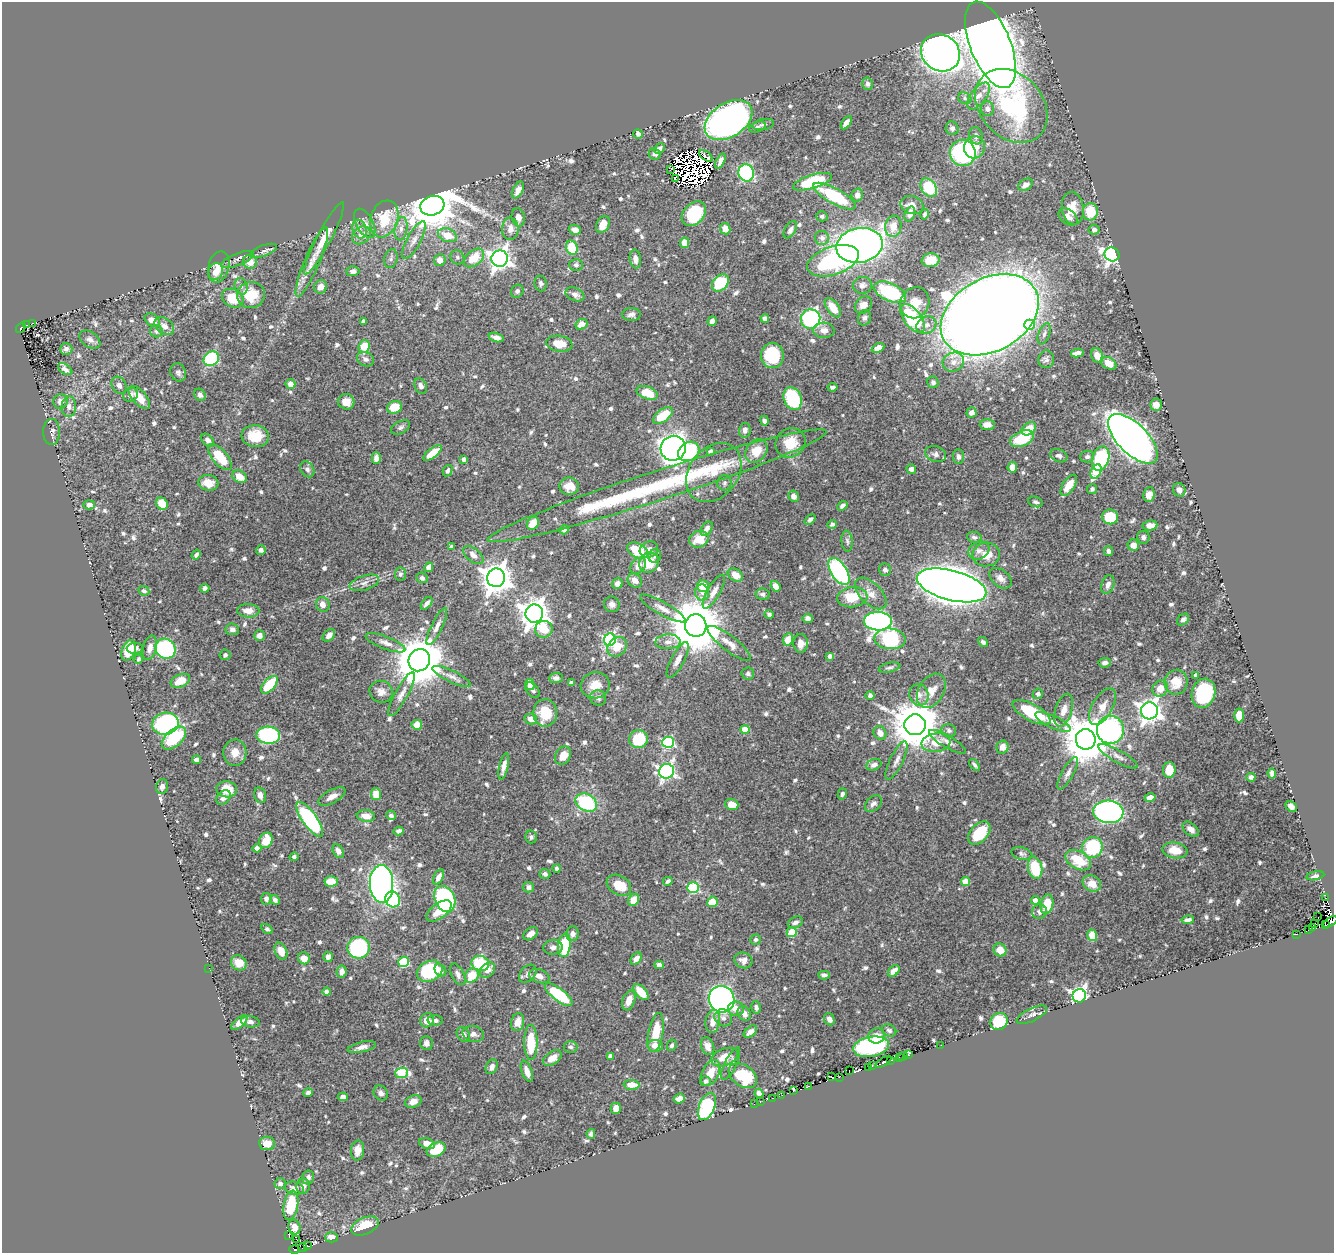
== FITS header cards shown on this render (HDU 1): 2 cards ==
NAXIS1  =                 1332
NAXIS2  =                 1251

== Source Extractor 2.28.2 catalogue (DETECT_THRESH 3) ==
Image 1332 x 1251 px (HDU 1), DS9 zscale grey, 1 PNG px = 1 image px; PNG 1336 x 1255 px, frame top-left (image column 1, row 1251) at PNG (2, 2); each listed source drawn as its Kron ellipse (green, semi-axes under 4 px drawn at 4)
Background 0.468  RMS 0.0068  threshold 0.0205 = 3 sigma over >= 5 px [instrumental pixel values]
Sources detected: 843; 30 with non-positive FLUX_AUTO (blend fragments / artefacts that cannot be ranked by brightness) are neither listed nor drawn; of the other 813, the 500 brightest by FLUX_AUTO listed and drawn (313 fainter detections omitted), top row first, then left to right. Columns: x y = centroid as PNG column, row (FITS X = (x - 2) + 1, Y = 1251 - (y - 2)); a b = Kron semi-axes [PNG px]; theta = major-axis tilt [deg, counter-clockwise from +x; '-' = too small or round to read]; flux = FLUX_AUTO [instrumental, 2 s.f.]
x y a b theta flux
990 45 46 20 -68 1500
941 53 20 18 -33 390
868 84 6 5 - 1.3
979 96 16 7 53 4.3
965 98 7 5 -25 1.1
1011 106 41 31 -47 70
987 109 7 6 - 2.2
728 120 26 17 32 280
846 123 7 4 55 3
763 124 11 5 10 1.3
757 127 8 5 21 1.2
952 128 7 6 - 1.4
638 134 5 4 - 1.4
976 136 9 6 -70 1.9
974 147 11 10 - 7
659 149 6 4 45 2
963 153 13 12 - 73
655 154 6 5 - 1.3
706 156 8 2 -35 1.5
720 161 8 4 64 2.3
670 170 3 2 - 1.2
746 173 8 7 - 56
675 178 3 3 - 1.7
812 182 20 7 17 31
1026 185 8 5 30 2.3
929 188 10 7 -56 17
518 190 9 5 61 3.9
857 195 6 5 - 2.6
834 196 24 7 -28 30
912 205 12 8 -18 3.9
432 206 12 9 16 1700
1073 208 16 11 -82 6.1
1090 212 8 7 - 12
694 214 14 10 48 26
910 214 8 5 70 3.3
924 214 5 4 - 1.2
822 216 5 5 - 1.2
518 217 9 6 -78 2.9
1068 217 11 7 -37 2.9
384 219 19 13 71 16
365 223 16 8 -61 3.6
603 224 9 6 64 5.8
893 226 11 8 82 6.1
360 229 10 7 -70 2.1
401 229 12 6 82 2.5
510 229 11 8 89 3.5
725 229 6 5 - 4.2
575 230 6 5 - 2.9
790 230 9 5 59 2
1094 230 5 5 - 1.7
361 235 10 7 40 4.6
447 235 10 6 -20 8.3
324 238 41 7 62 8.4
822 238 7 7 - 2.2
414 240 21 7 62 3.9
685 243 5 4 - 5.5
860 245 23 17 10 280
572 248 7 5 -69 14
264 251 14 5 20 1.4
1112 254 8 6 -23 160
457 257 7 6 - 1.2
474 258 11 7 39 12
237 259 17 6 21 1.6
391 259 10 6 74 1.4
500 259 8 8 - 310
635 259 9 5 -82 3
440 260 6 5 - 3.8
931 260 9 7 8 10
833 261 27 14 19 56
250 262 7 7 - 5
312 262 37 7 67 7.2
576 265 6 6 - 1.4
219 267 16 10 75 6.2
215 271 9 7 67 3.1
353 271 6 5 - 1.8
541 283 8 6 -85 1.1
720 283 9 7 46 28
862 285 9 8 - 2
241 286 8 6 -73 1.8
321 287 7 6 - 3.8
517 291 7 6 - 1.3
890 292 17 9 -24 44
575 294 10 6 -25 2.3
251 295 14 13 - 13
233 298 11 8 -28 11
915 303 16 14 62 7.1
863 305 9 7 44 3.4
833 308 11 6 -54 6.3
631 315 9 6 -3 1.8
990 315 52 36 29 1700
765 318 4 4 - 1.4
865 318 8 6 68 1.3
913 318 16 8 -52 40
811 319 10 9 - 60
152 320 8 5 -36 5
363 321 4 3 - 1.2
712 321 5 4 - 1.7
32 323 3 3 - 4.4
581 324 6 5 - 4.2
27 325 3 2 - 2.2
926 325 10 8 25 2.8
1030 325 5 5 - 13
164 326 11 7 -38 3.3
21 328 6 3 53 9.5
824 330 10 7 -3 3
156 331 6 6 - 1.1
1044 334 11 5 69 1.6
496 338 8 4 -13 2.4
90 340 12 7 -33 2.5
559 344 13 8 -8 7.5
364 346 6 5 - 15
878 348 7 4 26 4
66 349 6 5 - 1.6
1077 353 6 4 11 2.9
772 355 12 11 - 25
1097 356 7 6 - 4.2
211 359 8 6 36 58
365 359 9 7 -25 1.9
1046 359 9 7 80 1.6
953 362 11 9 24 3.2
1109 363 8 5 -33 5.6
65 369 8 5 -33 1.8
178 373 9 7 -66 1.5
933 382 6 5 - 1.2
290 384 5 5 - 3.9
119 385 9 7 -59 1.9
421 386 8 6 -64 2.5
832 387 5 3 - 1.2
647 393 11 6 -20 12
131 395 7 6 - 2.4
200 395 6 5 - 1.5
139 397 14 7 -48 6.5
793 399 12 8 -66 42
60 401 7 7 - 2.5
346 402 8 8 - 5.4
1156 405 6 6 - 3.5
69 407 10 7 87 2.4
395 407 7 6 - 8.5
972 413 5 5 - 2.2
663 416 11 6 36 14
764 421 5 4 - 1.6
987 425 7 5 -2 3.3
401 427 10 6 27 1.3
1029 429 8 5 38 8.4
745 430 7 5 77 2.1
52 432 13 8 89 2
255 436 14 11 -6 11
1022 439 13 7 24 16
1133 439 31 15 -45 550
208 440 7 5 -49 1.7
790 443 16 14 43 8.8
673 448 12 12 - 430
689 451 11 9 34 33
710 451 4 3 - 1.2
756 451 13 10 50 8.6
432 453 11 5 38 8.1
936 454 10 8 -19 1.9
1059 456 9 6 -22 1.6
220 457 16 7 -50 15
958 457 7 5 -87 1.5
1087 457 7 6 - 1.4
376 458 6 4 -89 2.6
1101 458 12 8 73 42
464 459 4 4 - 1.7
1012 467 5 4 - 5.4
307 469 8 6 -56 1.6
911 469 5 4 - 2.7
448 471 6 4 61 1.4
714 472 32 24 52 15
1096 472 7 5 64 19
240 477 8 5 -32 6.3
208 483 10 8 -9 6.6
724 483 8 7 - 1.2
1069 485 12 6 58 8.5
569 486 10 8 -9 5.4
657 486 178 14 18 78
1092 489 5 4 - 1.3
1179 490 7 6 - 2.7
1149 495 7 6 - 3.1
794 496 6 5 - 2.2
1036 502 7 5 -20 1.1
162 504 6 5 - 10
89 505 5 4 - 2.2
842 506 6 4 40 1.6
1110 517 8 7 - 16
810 519 6 4 42 1.1
533 523 7 5 53 6.8
832 524 5 4 - 1.1
1150 525 7 5 7 3
707 529 8 5 58 1.9
564 530 5 4 - 1.1
974 537 7 5 -13 1.3
1143 537 6 6 - 1.5
699 539 10 8 21 7.5
847 541 10 5 -84 1.3
1133 545 5 5 - 4.5
451 547 4 3 - 1.8
261 550 5 5 - 1.8
649 550 9 8 - 2.8
637 551 11 7 -27 17
979 551 11 8 29 3.2
1108 551 5 4 - 1.6
986 554 14 12 5 8.3
196 555 5 3 - 1.4
473 555 12 6 -39 3.1
655 556 7 6 - 1.2
649 563 10 9 - 10
638 566 9 6 47 3.3
429 567 5 4 - 3
885 570 6 6 - 1.6
839 571 15 8 -58 83
400 574 6 5 - 1.2
735 575 8 6 -29 4.4
422 578 6 5 - 1.3
496 578 9 9 - 710
1000 578 12 8 -40 3
635 580 8 6 -41 2.9
364 583 15 7 18 2.9
617 584 6 5 - 2
952 585 35 15 -14 1400
1108 585 9 6 71 2.4
703 586 6 5 - 8.8
775 586 5 4 - 3.6
205 588 4 4 - 1.8
144 591 6 4 -26 1.2
714 592 19 6 60 3.1
702 593 8 7 - 2.2
871 593 19 10 -45 5.3
763 594 7 5 -9 1.5
852 597 15 10 6 13
427 603 7 4 48 1.9
323 604 8 6 -69 3.3
612 604 8 7 - 2
663 608 26 6 -30 3.7
248 611 11 6 -2 4.7
534 614 9 9 - 610
769 614 5 4 - 1.1
808 618 5 4 - 1.9
1183 619 7 5 41 1.6
878 621 14 9 -1 140
696 625 11 10 - 2900
437 626 20 5 64 3.3
232 629 7 6 - 1.8
544 629 9 8 - 10
329 635 7 5 46 2.6
259 636 5 5 - 2.7
788 639 6 5 - 6.1
890 639 15 10 -4 45
610 640 6 6 - 86
668 642 13 7 2 3.2
983 642 6 4 -41 1.3
385 643 21 6 -21 3.2
729 643 27 7 -38 4.3
801 643 9 7 -87 3.2
617 647 11 9 44 6.8
135 648 8 5 2 2.4
150 648 12 6 76 3.4
165 649 10 9 - 57
129 650 11 6 68 12
225 655 5 5 - 1.3
830 656 4 4 - 1.6
139 659 5 4 - 1.1
419 660 11 10 - 2600
678 660 20 6 62 3.4
1105 663 6 5 - 2.2
889 668 11 4 12 1.2
748 674 6 6 - 1.3
1196 675 3 3 - 1.3
452 676 21 6 -26 3
556 678 6 5 - 1.5
180 681 10 6 23 7.1
1176 682 12 11 - 7
571 683 4 4 - 2.8
269 685 11 5 47 19
530 685 5 5 - 2.9
595 685 14 13 - 7.3
1160 688 8 7 - 5.3
533 690 9 6 -51 1.3
931 691 18 12 59 6.5
381 692 12 11 - 3.4
1203 693 15 11 72 44
402 694 25 6 61 3.8
1038 694 5 5 - 1.2
919 695 11 9 -77 3.2
870 696 4 4 - 1.7
598 698 8 7 - 1.7
1102 707 20 10 60 6
1064 710 17 8 73 4.7
1149 711 8 8 - 350
1032 712 21 8 -29 24
545 713 14 12 90 15
1239 715 7 5 87 8.3
531 719 6 5 - 4.2
1053 722 19 6 -24 2.9
165 724 13 11 10 63
417 725 5 5 - 6.4
915 725 10 10 - 2200
745 729 4 4 - 10
949 730 7 6 - 1.4
1110 730 14 13 - 120
880 733 7 6 - 4
268 735 12 8 -3 59
174 738 14 8 42 23
638 739 9 9 - 19
1086 739 10 10 - 2200
668 742 6 5 - 56
947 742 21 6 -30 2.8
936 743 14 9 7 6.6
1002 747 7 6 - 3.1
235 753 13 11 86 5.8
563 756 10 7 60 6
1118 756 22 6 -29 2.9
197 760 4 4 - 2.4
896 761 21 6 64 3.2
874 765 8 5 22 2.1
975 765 7 3 -51 1.2
504 766 13 4 77 3.2
1169 770 8 6 89 8.1
666 771 7 7 - 140
1068 773 18 6 60 2.5
1272 773 5 4 - 1.6
1251 777 4 4 - 1.7
162 786 7 6 - 1.8
227 789 10 8 -8 10
376 794 6 5 - 7.7
842 794 5 4 - 1.3
260 795 8 5 -76 2.5
332 797 15 6 28 3.6
223 798 8 6 44 2.5
1150 798 5 4 - 3.4
586 803 11 8 -29 40
873 804 10 7 41 2
732 805 7 5 -20 6.3
1291 807 6 4 -41 3.1
1108 812 15 11 -4 210
391 815 5 4 - 1.3
366 816 9 6 -7 4.4
310 820 20 7 -54 62
1191 829 9 6 -41 2.7
399 831 5 4 - 1.4
979 833 14 8 48 19
531 837 6 6 - 1.2
266 840 8 6 63 8.8
1092 847 10 10 - 35
257 848 4 4 - 2.2
1175 850 12 8 -9 8.1
338 851 7 5 -61 2.8
1022 854 11 6 -14 1.4
294 857 4 4 - 1.2
1078 860 14 8 -29 14
557 868 4 4 - 1.2
1035 868 11 7 -77 17
545 874 5 5 - 1.4
1315 876 9 4 11 1.8
438 877 8 4 62 3.2
331 881 6 5 - 8.6
668 881 5 4 - 1.4
965 882 4 4 - 12
1092 883 9 7 -26 5.8
382 884 19 11 -87 250
619 885 13 9 -31 11
528 887 5 5 - 2.2
693 888 5 5 - 38
1325 898 3 2 - 3.6
266 899 6 5 - 1.9
393 899 8 7 - 40
445 899 13 10 -64 74
275 900 5 4 - 1.3
634 900 6 5 - 7.3
1035 900 4 4 - 3.6
712 902 5 5 - 9.6
1047 904 10 6 78 11
439 911 15 7 36 6.7
1039 912 7 7 - 1.7
1318 917 3 2 - 9.7
1188 920 6 4 9 1.5
795 922 8 5 25 2
1330 922 8 4 33 130
1314 924 3 2 - 6.2
1325 925 3 2 - 23
1313 928 3 2 - 21
267 929 6 4 -33 1.2
1309 929 4 2 - 30
792 932 5 5 - 15
531 934 8 5 37 3.4
573 934 7 6 - 2
1296 934 3 2 - 4.4
1092 935 6 5 - 7.1
756 940 5 5 - 1.1
564 945 12 6 82 24
553 947 9 7 1 2
358 948 11 11 - 62
1000 950 7 6 - 6.1
281 951 9 6 -64 5.4
328 957 5 5 - 2.5
304 958 6 6 - 5.1
636 959 7 4 50 3.2
743 960 9 7 -23 2.8
404 962 5 5 - 32
239 963 8 7 - 5
480 963 9 7 -14 28
659 965 4 4 - 2
209 968 2 2 - 11
440 970 6 5 - 1.9
487 970 9 6 45 3.8
430 971 13 10 25 34
894 971 7 4 46 3.8
342 972 6 5 - 2.9
458 974 12 6 -63 2
528 974 10 7 47 1.9
472 975 7 6 - 11
824 975 6 4 -3 1.4
539 976 10 6 -18 3.1
327 992 4 4 - 2.3
641 992 9 5 -48 9.6
559 995 17 6 -38 30
1079 996 7 6 - 180
722 999 13 12 - 130
629 1000 10 6 71 4.2
756 1007 6 5 - 1.5
736 1009 8 7 - 3.2
744 1014 8 6 -59 2.8
1032 1015 16 6 26 2.1
723 1018 9 8 - 2.1
829 1019 6 5 - 2
427 1020 7 7 - 5.5
435 1020 8 5 -2 1.5
713 1021 12 7 82 5.3
999 1021 9 8 - 21
239 1022 10 4 41 3.4
250 1022 9 5 -8 1.5
518 1022 9 6 77 5.5
889 1031 7 5 -25 1.2
750 1032 8 4 40 2.7
656 1033 20 7 80 14
473 1034 11 8 -11 2.5
463 1035 8 6 -57 2.3
876 1036 8 7 - 4
531 1042 18 6 -89 17
426 1043 7 6 - 2.1
672 1045 6 4 63 1.1
941 1045 2 2 - 4.1
655 1046 8 5 -9 4.9
708 1046 9 6 -69 3.5
362 1047 14 5 13 2.6
570 1047 7 6 - 1.3
871 1047 18 10 10 63
908 1055 3 3 - 18
610 1056 4 4 - 1.6
902 1056 5 3 - 41
724 1057 14 8 21 6.1
899 1057 3 2 - 24
552 1058 10 6 34 4.8
891 1060 3 2 - 15
883 1062 9 3 33 54
731 1064 18 6 64 2.5
872 1066 3 2 - 2.5
492 1067 8 5 64 2.4
868 1068 2 2 - 2.9
849 1070 2 2 - 8.2
527 1071 11 5 -70 3.8
401 1073 6 5 - 27
710 1073 14 8 64 7.2
743 1076 16 10 -34 26
832 1077 3 2 - 58
839 1077 2 2 - 6.1
705 1081 5 5 - 1.5
632 1085 8 5 -3 6.3
808 1086 4 3 - 12
793 1091 3 2 - 20
308 1093 4 4 - 1.5
381 1093 8 6 -54 2.1
759 1093 4 4 - 2.5
782 1095 2 2 - 5.2
343 1097 5 4 - 2.1
773 1098 3 2 - 2.1
679 1099 6 4 22 3
413 1102 8 6 20 3.7
760 1102 2 2 - 1.9
754 1104 3 2 - 1.7
707 1106 14 8 69 54
616 1108 5 5 - 4.2
591 1134 5 4 - 1.2
267 1143 8 7 - 4.3
427 1144 8 5 -16 4.8
358 1150 10 6 85 4.1
436 1150 10 7 25 16
308 1177 7 6 - 1.8
280 1184 5 5 - 1.8
303 1186 8 6 76 2.1
294 1188 10 6 -13 2.8
291 1205 15 7 79 21
365 1226 15 8 23 12
294 1227 7 6 - 4.4
288 1235 4 2 - 3.7
331 1237 6 5 - 3.5
296 1239 3 3 - 3.7
307 1246 4 3 - 32
303 1248 4 4 - 11
294 1250 5 2 - 9.2
At the frame edge (FLAGS 8, measured only in part): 1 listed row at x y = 1330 922
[313 fainter detections neither listed nor drawn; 30 non-positive-flux detections neither listed nor drawn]